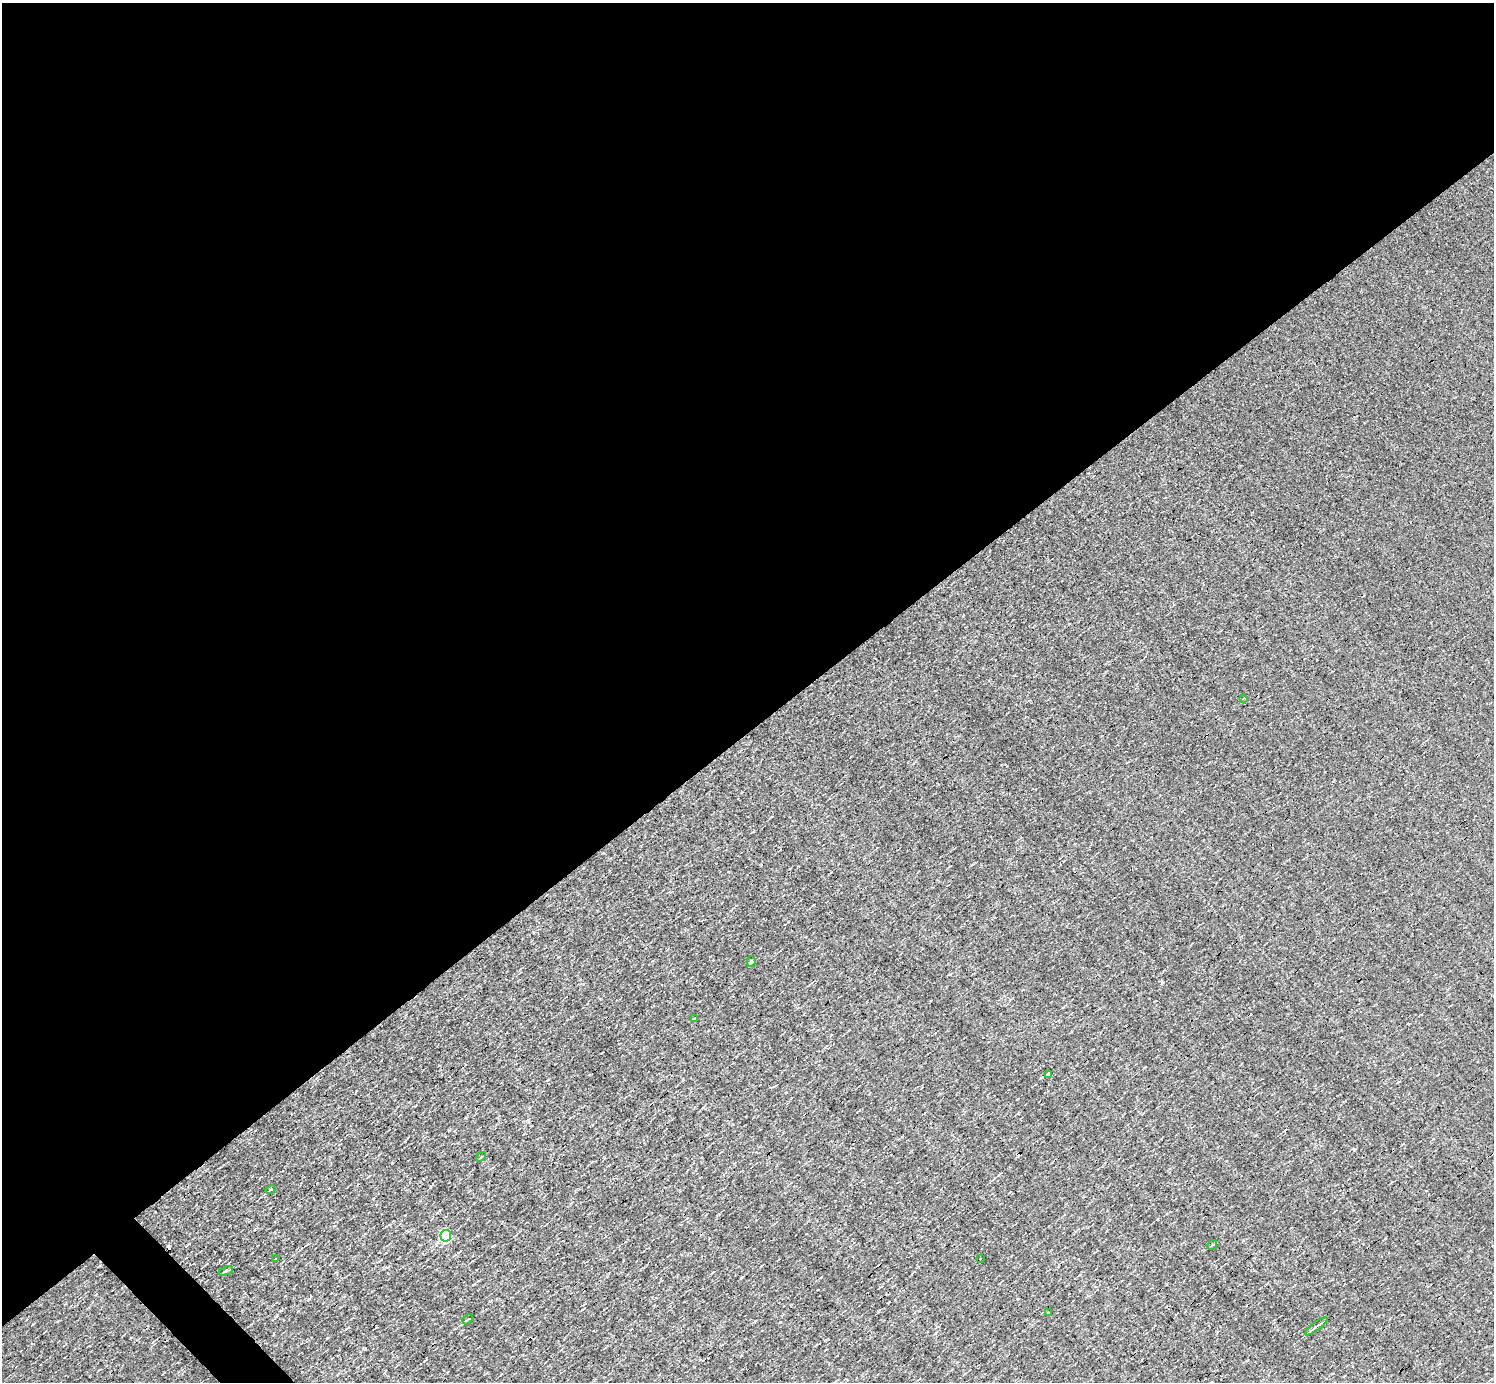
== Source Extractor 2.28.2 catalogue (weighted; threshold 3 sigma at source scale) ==
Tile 2 of 4 x 4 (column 2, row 1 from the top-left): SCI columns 1493-2984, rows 4292-5671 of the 5967 x 5966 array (HDU 1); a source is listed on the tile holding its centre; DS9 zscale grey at full resolution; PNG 1496 x 1384 px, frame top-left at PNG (2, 3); each listed source drawn as its Kron ellipse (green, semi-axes under 4 px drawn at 4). Shown black and unused: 54% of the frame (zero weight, under 3 of 4 exposures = <1% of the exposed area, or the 3 px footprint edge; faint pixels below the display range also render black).
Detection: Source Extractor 2.28.2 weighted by HDU 2 'WHT'; one run over the whole footprint, this tile lists its part. Background -0.00396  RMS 0.036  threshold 0.163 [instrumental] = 3 sigma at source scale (4.5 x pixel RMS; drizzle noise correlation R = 1.50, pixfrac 1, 0.05/0.05 arcsec/px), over >= 5 px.
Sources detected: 18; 4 cosmic-ray / hot-pixel residue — neither listed nor drawn; the other 14 listed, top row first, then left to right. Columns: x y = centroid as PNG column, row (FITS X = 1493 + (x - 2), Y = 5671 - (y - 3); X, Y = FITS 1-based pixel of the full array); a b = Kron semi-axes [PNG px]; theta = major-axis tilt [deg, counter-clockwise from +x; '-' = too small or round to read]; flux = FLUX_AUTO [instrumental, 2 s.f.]
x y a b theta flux
1244 698 3 2 - 2.6
751 961 5 4 - 6.2
695 1019 4 3 - 9.7
1048 1074 3 3 - 65
481 1157 5 3 - 3
270 1190 5 3 - 5
446 1236 6 5 - 260
1212 1245 5 3 - 3.2
275 1259 3 2 - 2.7
980 1259 2 2 - 2.6
226 1271 8 3 23 5.4
1048 1313 3 2 - 4.4
468 1319 6 3 41 7
1316 1326 14 3 37 13
Unlisted compact peaks at least as high as the median listed source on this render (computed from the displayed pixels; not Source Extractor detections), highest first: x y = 1162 982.